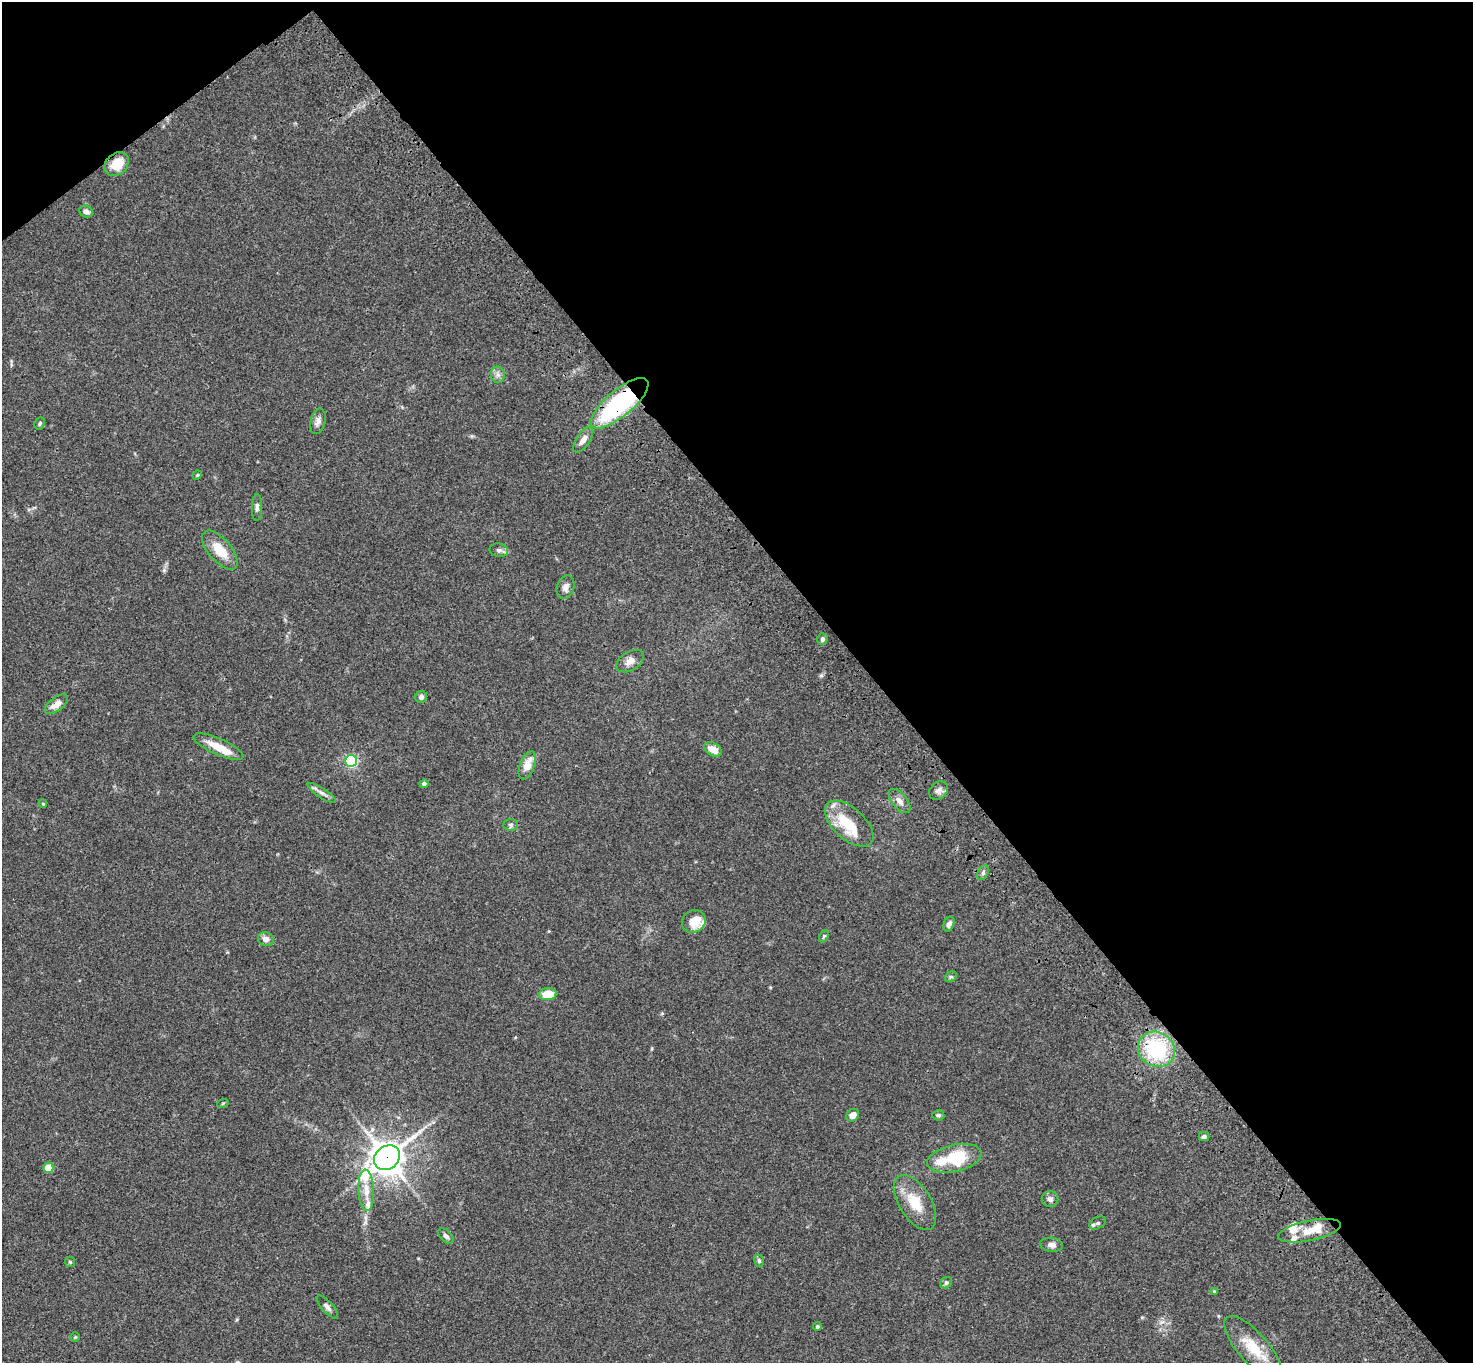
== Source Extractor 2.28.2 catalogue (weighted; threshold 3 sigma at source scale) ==
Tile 3 of 4 x 4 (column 3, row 1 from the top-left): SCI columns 3049-4519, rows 4463-5823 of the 6093 x 6062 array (HDU 1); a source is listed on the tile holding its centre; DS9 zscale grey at full resolution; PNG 1475 x 1365 px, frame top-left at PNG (2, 2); each listed source drawn as its Kron ellipse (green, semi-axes under 4 px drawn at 4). Shown black and unused: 42% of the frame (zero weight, under 3 of 4 exposures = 6% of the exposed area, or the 3 px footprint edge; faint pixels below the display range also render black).
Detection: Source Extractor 2.28.2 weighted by HDU 2 'WHT'; one run over the whole footprint, this tile lists its part. Background 0.0598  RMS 0.0052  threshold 0.0233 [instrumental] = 3 sigma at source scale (4.5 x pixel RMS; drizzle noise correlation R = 1.50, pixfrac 1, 0.05/0.05 arcsec/px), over >= 5 px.
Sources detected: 64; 1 inside a brighter object's white glare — neither listed nor drawn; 6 inside a brighter listed object's ellipse — not listed separately; the other 57 listed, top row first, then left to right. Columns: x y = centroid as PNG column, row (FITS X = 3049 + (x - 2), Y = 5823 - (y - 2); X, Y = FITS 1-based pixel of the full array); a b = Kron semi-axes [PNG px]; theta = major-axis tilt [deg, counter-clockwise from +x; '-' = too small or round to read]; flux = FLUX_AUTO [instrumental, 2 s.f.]
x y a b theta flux
117 164 13 10 43 10
86 211 7 5 -26 2.3
498 375 8 7 - 1.8
620 403 36 13 40 71
318 421 13 7 75 2.3
40 423 6 5 - 0.8
583 440 15 6 57 3.4
197 475 5 4 - 0.58
257 507 13 5 88 1.7
220 550 24 11 -49 10
499 550 9 6 -9 1.5
566 587 12 8 71 2.7
822 639 6 5 - 1.5
630 661 15 9 33 3.6
421 697 6 5 - 1.6
56 704 14 7 37 3.8
219 747 27 8 -24 8.9
713 749 9 6 -30 5.6
351 761 6 6 - 73
527 765 15 7 69 6.4
424 784 4 4 - 1.4
938 790 10 8 41 2.2
322 793 16 5 -33 2.3
900 801 14 7 -50 3
43 804 4 3 - 0.43
849 824 29 15 -42 19
511 825 7 6 - 1.1
983 873 8 5 65 1.3
694 921 12 11 - 8.6
949 924 8 5 66 1.9
824 936 6 4 61 0.68
266 939 8 7 - 2.8
951 977 6 5 - 0.87
548 994 9 6 5 8.8
1156 1049 19 17 -32 40
223 1103 6 3 19 0.47
853 1115 7 5 41 3.1
938 1115 6 5 - 0.98
1204 1137 5 4 - 1.2
387 1158 14 11 40 820
954 1158 28 13 13 26
48 1168 5 5 - 13
366 1190 21 7 -87 5.5
1050 1199 8 8 - 1.8
915 1202 31 16 -58 13
1098 1223 9 5 26 1.2
1310 1231 32 10 12 9.4
446 1236 9 5 -44 1.6
1051 1245 11 7 -5 2.4
759 1261 6 5 - 0.95
70 1262 5 5 - 0.69
946 1283 6 5 - 1.3
1214 1291 4 4 - 0.36
327 1307 14 5 -48 2
817 1327 4 4 - 0.97
75 1337 4 4 - 0.52
1253 1347 39 15 -49 15
Overlapping masked pixels (flux is a lower limit): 4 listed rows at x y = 117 164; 620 403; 1156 1049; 387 1158
Isophote crosses this tile's border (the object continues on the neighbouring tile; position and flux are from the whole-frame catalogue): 1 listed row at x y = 1253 1347